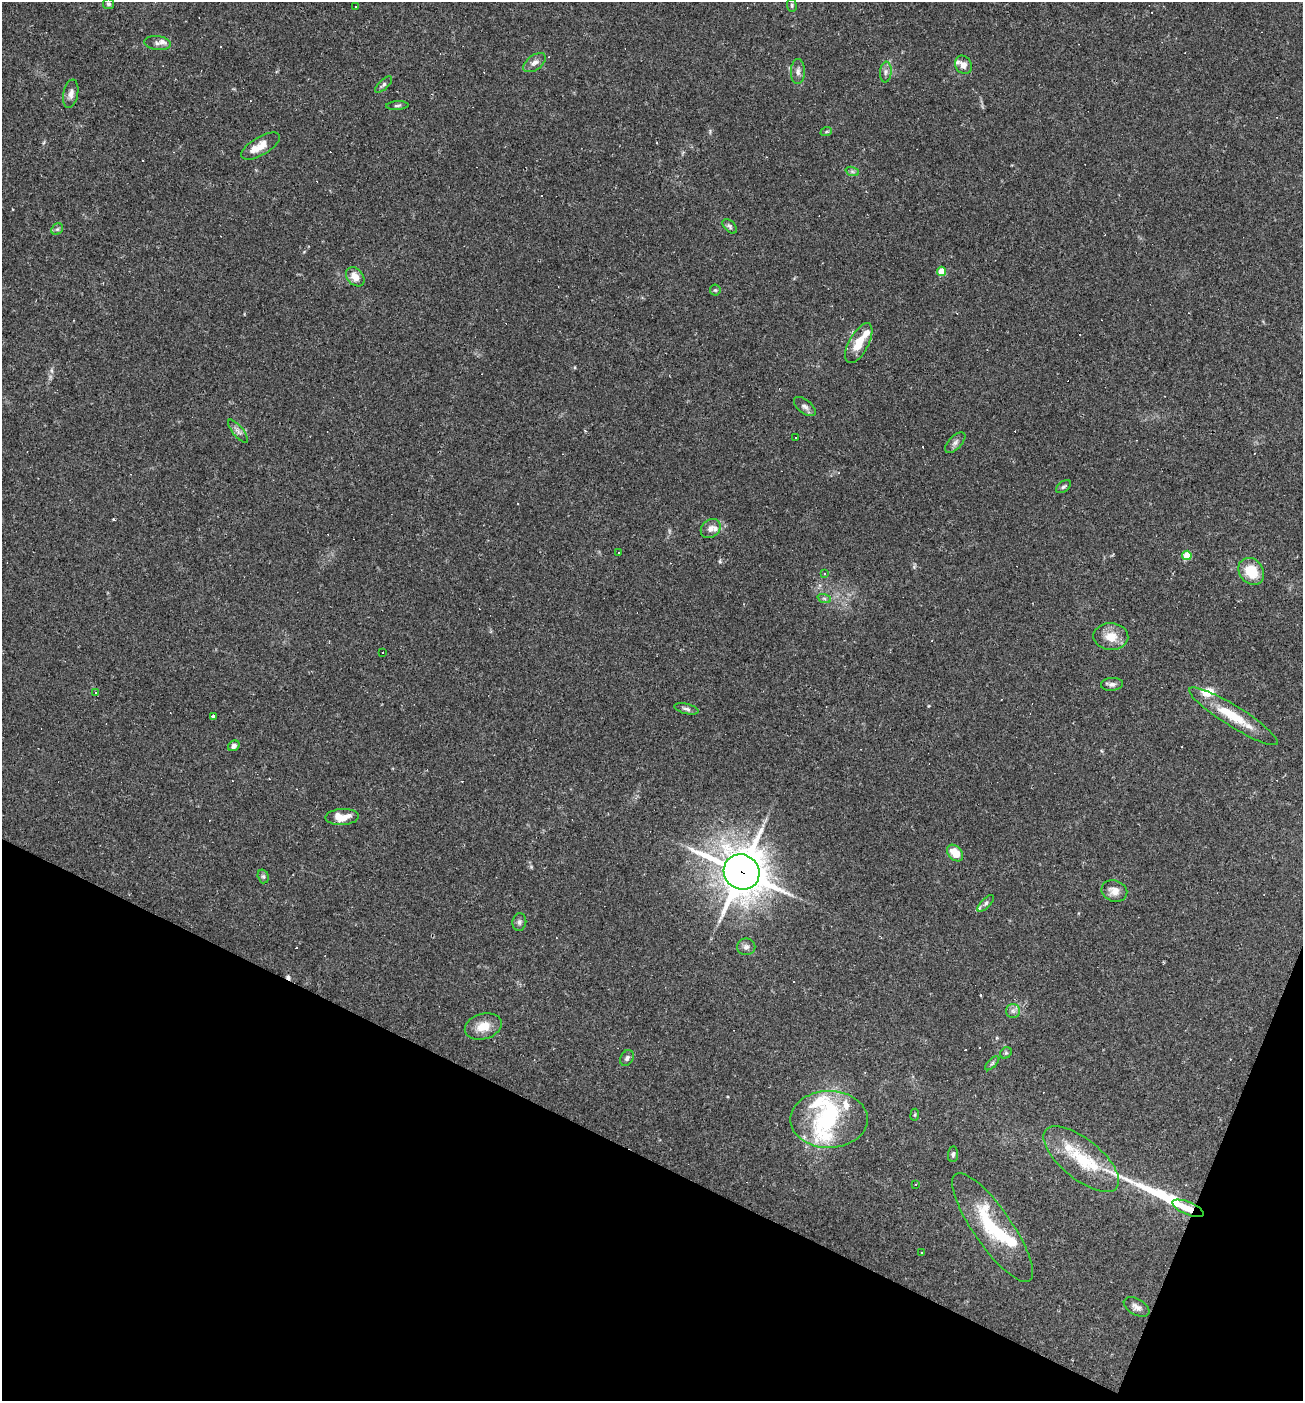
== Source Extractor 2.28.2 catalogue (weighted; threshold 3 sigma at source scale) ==
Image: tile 15 of 4 x 4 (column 3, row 4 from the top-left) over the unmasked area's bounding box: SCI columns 2737-4037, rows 1-1399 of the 5606 x 5595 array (HDU 1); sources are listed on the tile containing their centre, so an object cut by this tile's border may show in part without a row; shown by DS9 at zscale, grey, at full resolution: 1 PNG px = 1 image px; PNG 1305 x 1403 px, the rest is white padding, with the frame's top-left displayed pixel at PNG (2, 2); every listed detection drawn as its Kron ellipse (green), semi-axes under 4 PNG px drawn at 4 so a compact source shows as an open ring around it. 20% of this frame is shown black and not used: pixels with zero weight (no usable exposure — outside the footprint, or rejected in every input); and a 3 px margin inside the footprint's outer edge (the drizzle kernel's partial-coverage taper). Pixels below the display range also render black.
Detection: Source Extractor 2.28.2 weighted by HDU 2 'WHT'; one run over the whole footprint, this tile lists its part. Background 0.109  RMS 0.0071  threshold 0.0318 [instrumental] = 3 sigma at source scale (4.5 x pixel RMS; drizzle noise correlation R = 1.50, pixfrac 1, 0.05/0.05 arcsec/px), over >= 5 px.
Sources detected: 98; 3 inside a brighter object's white glare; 24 cosmic-ray / hot-pixel residue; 1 long thin detection or spike segment (spike, bleed or trail) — neither listed nor drawn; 9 inside a brighter listed object's ellipse — not listed separately; the other 61 listed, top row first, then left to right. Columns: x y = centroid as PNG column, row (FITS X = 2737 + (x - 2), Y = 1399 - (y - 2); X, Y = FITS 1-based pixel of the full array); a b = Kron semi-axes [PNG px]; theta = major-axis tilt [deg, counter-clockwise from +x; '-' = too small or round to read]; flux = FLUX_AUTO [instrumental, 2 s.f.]
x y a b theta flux
108 4 5 5 - 1.4
792 5 6 5 - 1.2
355 6 3 3 - 1.1
158 43 13 7 -7 3.6
535 63 13 7 36 3.7
963 65 9 8 - 4.3
798 71 12 7 89 3.3
886 72 10 5 84 2.7
383 85 10 5 43 1.7
71 94 14 7 79 4.1
397 105 11 3 4 1.3
826 132 6 4 19 0.93
261 146 22 9 30 9.8
852 171 7 4 -19 1.4
730 226 9 5 -46 1.5
57 229 6 5 - 1.3
941 271 5 4 - 17
355 277 11 8 -48 7.3
715 290 5 5 - 1
859 343 22 9 61 14
805 407 13 6 -39 3
238 431 14 5 -51 2.9
796 438 3 3 - 3.1
955 443 13 6 45 2.8
1064 487 8 5 36 1.5
711 529 11 8 42 4.1
619 553 3 3 - 25
1187 555 5 5 - 22
1251 571 14 12 -52 18
824 573 4 3 - 0.64
824 598 7 4 -19 1.4
1111 637 17 13 -2 11
382 653 2 2 - 0.65
1112 684 11 6 4 2.6
96 692 3 3 - 4.9
686 709 12 5 -13 2.3
213 716 3 3 - 1.2
1233 716 52 10 -32 23
234 746 6 5 - 2.4
342 817 16 8 2 10
955 853 9 6 -48 11
742 872 18 17 - 2100
263 876 7 5 -74 1.4
1114 891 13 10 -19 6.5
986 903 10 4 45 2.3
519 922 9 7 81 2
746 947 9 8 - 2.8
1013 1011 7 7 - 2.5
483 1026 19 12 16 11
1006 1053 6 5 - 1.1
627 1058 8 6 61 2
992 1063 9 3 45 1.3
915 1115 6 3 81 0.77
829 1119 39 28 1 58
953 1154 8 5 84 1.6
1081 1159 46 20 -39 34
916 1184 3 3 - 1.2
1188 1208 17 6 -22 14
992 1227 65 19 -55 49
922 1252 3 2 - 1
1136 1307 14 8 -29 3.8
Overlapping masked pixels (flux is a lower limit): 2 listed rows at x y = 742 872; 1188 1208